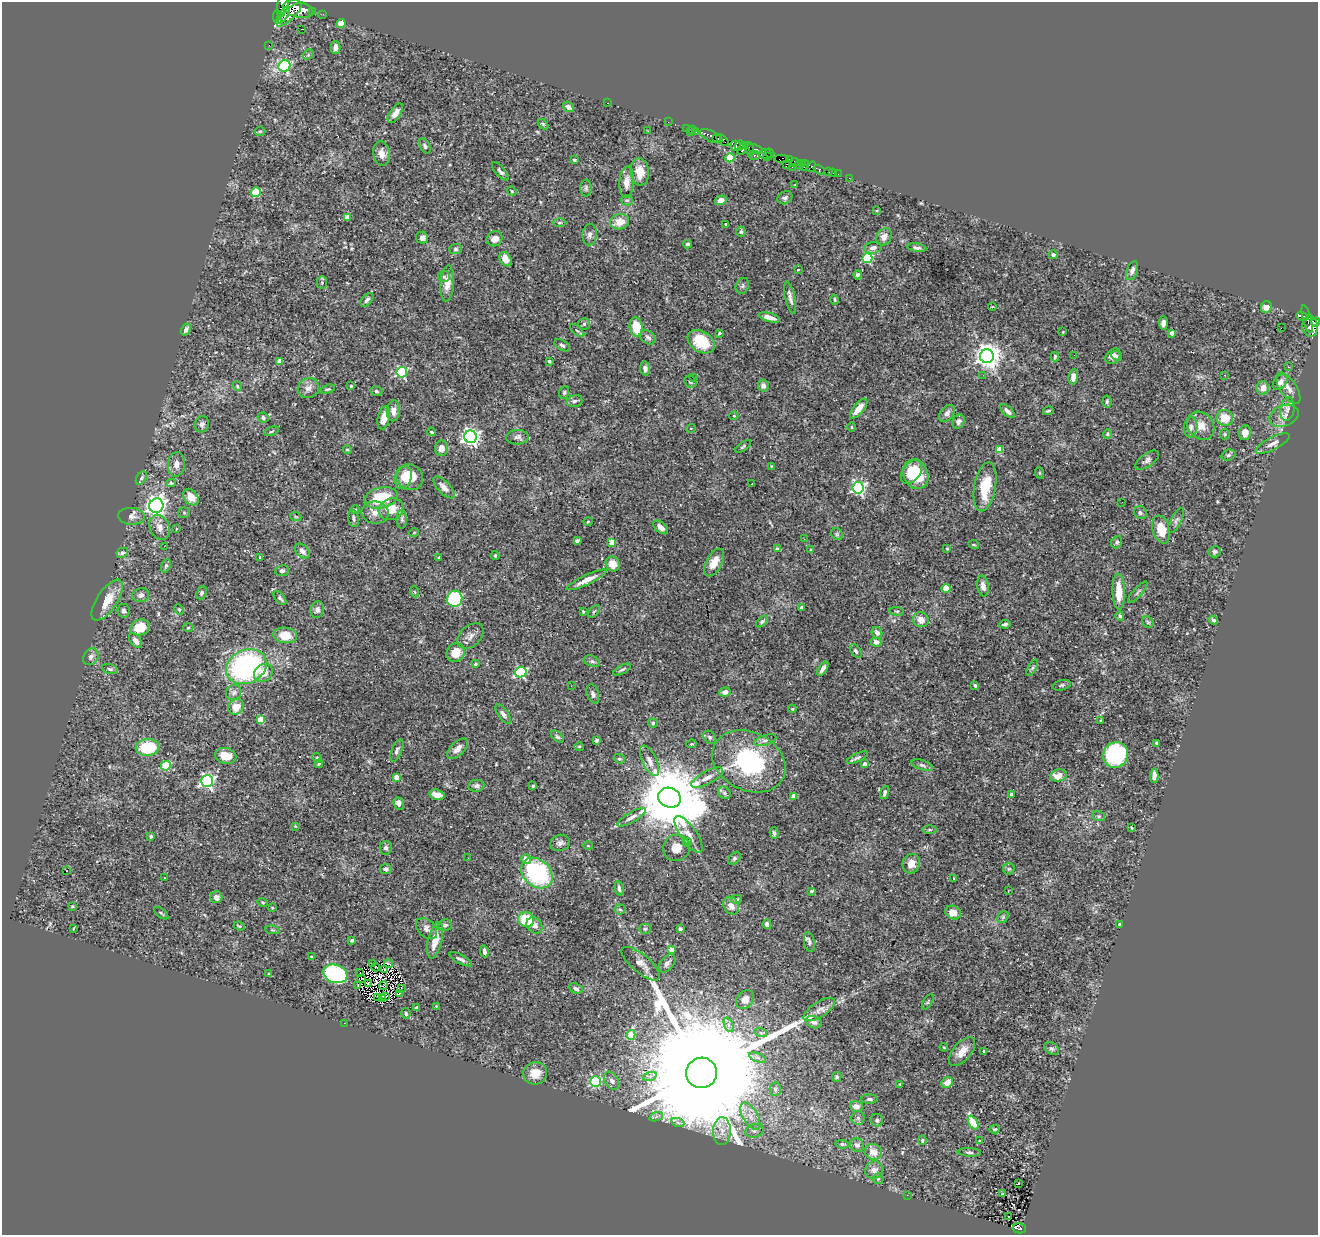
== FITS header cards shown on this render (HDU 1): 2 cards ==
NAXIS1  =                 1316
NAXIS2  =                 1233

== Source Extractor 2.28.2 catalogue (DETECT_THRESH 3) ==
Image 1316 x 1233 px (HDU 1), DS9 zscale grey, 1 PNG px = 1 image px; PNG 1320 x 1237 px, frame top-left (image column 1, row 1233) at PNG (2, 2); each listed source drawn as its Kron ellipse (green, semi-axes under 4 px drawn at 4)
Background 0.515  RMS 0.018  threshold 0.0531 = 3 sigma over >= 5 px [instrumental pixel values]
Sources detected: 436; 3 with non-positive FLUX_AUTO (blend fragments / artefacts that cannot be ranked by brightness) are neither listed nor drawn; the other 433 listed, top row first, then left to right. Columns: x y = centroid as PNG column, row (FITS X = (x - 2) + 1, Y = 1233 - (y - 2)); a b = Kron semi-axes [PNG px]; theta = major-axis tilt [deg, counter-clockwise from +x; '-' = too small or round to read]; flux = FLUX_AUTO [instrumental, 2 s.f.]
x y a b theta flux
283 4 13 5 77 6100
298 9 15 8 -14 9300
312 11 3 3 - 170
323 14 2 2 - 4.2
283 15 10 4 56 2500
289 15 16 5 43 3400
278 17 7 4 -85 990
341 23 4 4 - 26
302 29 3 2 - 0.83
269 45 2 2 - 7.3
336 47 6 5 - 5.4
308 55 6 4 46 1.9
284 66 6 5 - 150
608 103 3 2 - 16
568 107 6 4 -37 4.3
395 113 11 5 56 8.6
668 122 2 2 - 11
543 124 6 4 -45 1.5
686 128 2 2 - 11
692 129 2 2 - 14
260 131 5 4 - 1.6
648 131 3 2 - 1.9
690 132 2 2 - 19
696 132 3 3 - 36
711 136 12 5 -25 780
717 139 3 3 - 510
722 140 7 4 -43 630
425 146 8 4 -62 2.2
736 146 5 5 - 490
740 146 5 2 - 240
742 149 6 4 55 710
749 149 7 4 -77 370
755 149 8 3 -22 100
769 153 5 3 - 370
382 154 12 8 -82 8.5
765 154 6 5 - 290
754 156 6 4 -2 500
768 157 4 3 - 410
730 158 4 4 - 53
782 159 7 4 0 610
789 159 3 2 - 25
574 160 3 3 - 1.2
795 162 4 3 - 49
802 163 3 2 - 23
786 164 4 3 - 210
799 165 4 2 - 22
805 165 5 3 - 39
792 167 2 2 - 7.4
811 167 5 3 - 890
819 170 6 3 -35 140
500 171 11 4 -49 3.5
640 172 14 9 -83 16
828 172 4 3 - 52
833 173 2 2 - 6.7
838 174 2 2 - 13
849 178 2 2 - 6.5
626 182 16 7 86 9
795 184 3 2 - 0.82
586 188 8 5 90 2.7
512 191 5 4 - 1.3
256 192 5 4 - 52
785 198 8 6 30 3.4
627 200 6 5 - 2
721 200 6 4 17 7.2
876 211 3 2 - 0.98
348 217 4 4 - 14
620 222 9 7 17 16
559 223 7 3 0 1.6
726 224 3 2 - 1.1
741 232 5 4 - 2.2
590 235 10 7 87 4.6
884 237 9 7 53 7.3
422 238 6 6 - 4.4
495 239 8 7 - 8.4
688 244 4 4 - 2.7
873 248 9 6 10 4.4
917 248 9 4 -9 3.1
455 249 6 5 - 2.3
1053 255 4 4 - 4
867 258 5 4 - 92
505 259 7 5 -62 13
798 270 3 2 - 0.82
1132 271 10 5 69 5.1
858 275 4 4 - 4.8
444 277 6 5 - 2.6
322 282 6 5 - 1.9
447 283 18 7 86 12
742 286 8 6 67 2.8
790 298 16 5 -77 5.7
834 299 5 4 - 1.8
367 300 8 5 50 3.2
992 307 4 3 - 1
1266 307 6 5 - 9.7
1302 316 6 3 -15 190
769 317 11 4 -15 7.3
1307 319 14 4 -75 350
1316 322 5 4 - 730
1163 323 6 4 -89 4.4
584 324 6 6 - 2.2
1310 326 10 7 -85 820
636 327 9 6 -82 30
1281 328 2 2 - 270
186 329 6 4 58 3.4
577 331 9 4 -40 2.3
1063 332 3 3 - 1.2
719 333 3 3 - 2
1172 333 4 4 - 7.1
648 337 8 6 -36 4.4
701 342 15 10 -33 36
562 345 8 5 -33 2.5
1074 355 2 2 - 0.71
987 356 7 7 - 1200
1113 356 8 6 50 5.3
1116 356 6 4 -39 2.1
1055 357 4 3 - 2.3
280 361 4 4 - 11
549 361 3 3 - 1.7
1288 367 4 3 - 1.2
645 368 7 5 -81 4.5
402 372 5 5 - 150
983 375 3 2 - 1.8
1225 375 2 2 - 0.9
1073 377 8 5 82 6.3
693 378 3 2 - 1.9
690 382 6 5 - 2.7
1280 382 9 6 49 8.1
237 386 5 4 - 1.4
351 386 3 3 - 1
763 386 6 5 - 5.1
308 388 11 9 26 7.4
1263 388 7 6 - 9.1
1288 388 18 8 -55 8.5
328 389 7 3 17 1.7
376 391 6 4 -15 1.7
564 392 6 4 69 2
574 401 8 5 15 3.1
1107 402 6 4 85 1.9
859 409 12 5 50 13
1287 409 12 7 80 5.4
393 411 10 6 86 6.8
1007 411 9 4 -42 5
1048 411 5 3 - 1.7
947 413 9 6 50 5.6
734 416 4 4 - 1.5
1284 416 15 10 23 9.5
263 418 5 5 - 2.5
384 418 12 6 78 9.7
1225 418 8 8 - 24
958 421 7 6 - 3.4
202 424 8 7 - 4.2
1201 426 15 12 -51 14
852 427 5 3 - 1.1
1191 427 10 7 84 5.1
691 428 5 3 - 0.96
271 431 8 3 22 1.5
431 432 4 3 - 1.1
1245 433 7 6 - 8.3
1107 434 5 4 - 1.6
1225 434 5 5 - 1.5
470 437 6 6 - 480
517 437 11 7 0 5
1273 444 18 6 27 7.5
743 446 9 4 36 1.9
441 448 7 6 - 8.3
1000 449 4 4 - 20
347 450 4 3 - 1.4
1228 455 7 5 17 2.8
1147 460 14 6 36 4.2
176 464 12 8 83 7
771 466 3 2 - 0.78
911 472 13 8 53 24
1040 473 6 3 -71 1.1
916 474 15 12 -67 43
403 477 12 8 75 8.3
410 477 13 12 - 21
141 478 7 4 60 2.4
171 483 4 4 - 1.5
752 483 2 2 - 0.91
444 487 14 6 -46 6.5
985 487 25 10 80 40
858 488 6 6 - 260
191 497 9 6 -52 17
381 498 17 10 13 44
1122 502 3 2 - 1
156 506 7 7 - 600
391 509 13 10 20 17
355 510 5 3 - 1.1
184 513 5 5 - 1.5
375 513 13 11 -9 10
1140 513 7 6 - 2.9
131 516 13 8 -5 6
296 517 6 3 -19 1.2
354 519 8 5 -80 3
402 519 9 5 -90 3
1176 520 13 5 63 3.9
588 522 5 3 - 1.1
160 527 13 9 -67 9.9
661 527 9 5 -41 6.9
177 529 3 3 - 1
1161 529 14 8 -74 21
414 533 4 3 - 0.94
837 534 6 5 - 2
804 539 3 2 - 2.6
577 540 4 3 - 2.5
612 542 4 4 - 26
1117 542 6 5 - 2.7
974 545 5 3 - 1.2
164 546 3 2 - 1.6
777 549 4 3 - 3.4
947 549 4 3 - 1.3
811 550 4 3 - 2.2
302 551 9 6 -44 5.4
1215 552 6 5 - 2.4
122 553 6 4 28 2.9
495 555 4 3 - 1.6
439 557 3 2 - 1
260 558 3 3 - 2.1
714 562 15 7 62 13
613 564 7 6 - 13
166 566 7 4 68 2.2
282 571 7 5 8 3.3
586 580 22 5 25 12
983 586 10 5 -82 6.3
946 588 4 4 - 31
415 592 5 3 - 1
1119 592 18 6 -88 23
1138 592 13 3 49 2.4
202 593 7 5 68 2.2
141 595 8 7 - 5
280 598 8 4 -51 2.9
455 599 8 7 - 120
107 600 24 10 56 22
802 608 3 3 - 5.5
179 609 5 4 - 1.6
317 610 8 6 73 4.6
124 611 7 6 - 3.4
594 611 7 3 48 1.5
897 611 7 3 -7 1.7
583 612 3 2 - 1.4
1120 616 4 4 - 2.3
921 620 8 7 - 9.3
1213 620 5 4 - 2.3
762 621 7 4 44 2.1
1148 622 6 5 - 1.9
1005 624 6 3 9 2.7
140 627 10 7 16 24
188 628 5 3 - 1.2
877 633 6 5 - 4.6
285 635 12 8 -5 21
470 636 15 10 43 7.6
135 641 8 5 -53 7.4
876 642 5 4 - 6.3
856 651 8 5 -53 2.9
456 653 10 8 47 16
91 657 9 7 55 4
592 661 8 5 -21 2.8
476 664 4 3 - 2.4
246 667 21 16 25 230
1032 668 9 4 60 2.2
110 669 8 5 -14 2.7
823 669 8 4 57 4.2
622 670 9 3 29 2
521 672 6 5 - 140
263 673 10 8 37 15
975 685 3 3 - 2
1062 685 9 5 14 2.6
571 686 2 2 - 3.8
234 692 8 7 - 4.2
725 692 5 4 - 8
593 694 10 6 -71 4.1
236 707 8 7 - 14
792 709 4 3 - 1.2
503 714 11 5 -55 3.9
261 719 4 4 - 28
1101 720 3 2 - 0.9
653 723 5 4 - 1.9
557 737 7 4 -43 2.1
710 737 7 5 -50 2.8
597 740 4 3 - 1.9
765 740 11 5 17 4.3
1157 743 4 3 - 5.4
691 744 5 3 - 1.3
579 746 5 3 - 1.2
147 748 12 8 5 56
458 749 13 7 45 7.1
397 751 12 5 67 3.8
1116 755 13 12 - 150
226 756 11 8 -13 18
317 758 5 4 - 1.6
857 758 11 4 24 2.6
619 759 6 4 -20 1.8
650 761 16 7 -64 8
749 761 38 29 -26 140
319 764 4 4 - 1.4
865 764 4 4 - 6.2
922 765 11 4 -18 3.1
166 766 5 4 - 55
1058 775 8 6 12 15
1154 776 7 4 87 5.2
396 777 4 4 - 12
707 778 18 6 28 9.8
207 781 6 5 - 270
476 786 8 6 9 4.2
533 786 3 3 - 1.6
885 792 7 4 70 3.4
724 793 7 5 -45 3
437 795 8 5 -16 9.8
1011 795 4 3 - 5.3
793 796 4 4 - 8.2
669 798 12 9 -20 15000
399 804 6 5 - 6.4
1099 816 6 5 - 2
632 817 16 5 30 6.3
295 826 3 3 - 0.9
1131 828 4 2 - 1.2
929 830 7 3 0 1.7
774 833 6 3 -75 1.8
689 834 21 8 -55 13
151 836 3 3 - 2.8
687 842 5 5 - 1.6
560 843 10 8 18 4.9
588 846 4 3 - 0.82
386 848 7 6 - 3.4
676 848 13 13 - 12
468 858 2 2 - 2.7
734 858 7 5 42 2.5
526 859 5 4 - 8.8
911 864 10 8 72 11
386 869 6 5 - 3.2
1009 869 6 5 - 2.3
66 870 3 3 - 3.2
537 873 17 13 -43 140
164 878 3 2 - 1.8
954 879 3 2 - 0.99
619 888 7 4 -77 3.7
1008 890 3 2 - 0.86
811 891 3 3 - 2.1
216 897 6 6 - 5.4
737 899 5 4 - 1.9
263 902 5 4 - 1.3
73 906 3 3 - 1.3
731 906 9 7 -59 11
272 908 3 3 - 1.1
620 909 5 5 - 1.7
161 913 8 3 -37 1.7
953 913 8 6 -26 11
1003 917 6 5 - 2.3
526 920 8 7 - 42
767 924 5 4 - 4
445 925 7 5 16 3
534 925 9 7 -48 6.5
1120 925 4 3 - 5.4
239 926 5 3 - 1.4
427 928 12 8 -44 6
73 929 3 3 - 0.87
645 929 5 5 - 2.1
680 929 4 3 - 2.2
272 930 7 3 -5 1.5
352 940 4 3 - 2.2
435 940 19 7 77 20
809 942 10 5 -79 3.1
671 950 4 4 - 14
484 951 6 3 -81 3.4
311 957 4 3 - 1.5
461 959 12 4 -28 4.3
372 963 2 2 - 1.4
667 963 10 6 50 4.9
388 964 4 2 - 1.7
641 964 24 9 -40 10
376 967 4 2 - 1.4
384 970 2 2 - 1.4
360 972 2 2 - 0.86
269 973 4 2 - 0.83
335 974 12 9 -19 190
362 979 3 2 - 0.57
368 983 4 2 - 1.3
358 985 3 2 - 1.5
384 985 4 2 - 0.41
401 989 4 2 - 0.34
576 989 7 5 -23 3.5
399 994 4 2 - 1.4
386 996 3 2 - 1.2
378 997 3 2 - 1
383 998 3 2 - 0.75
745 999 10 8 51 6.8
928 1002 9 3 59 1.6
436 1006 4 4 - 0.94
417 1007 3 3 - 1.8
819 1010 18 7 33 8.9
406 1013 5 4 - 2.6
814 1022 8 6 -24 5
344 1023 2 2 - 6.8
729 1025 7 4 -70 3.6
761 1033 6 4 -19 2
631 1035 5 4 - 43
944 1047 4 3 - 1
1052 1048 8 5 -36 2.6
984 1051 3 3 - 2
962 1052 17 9 50 14
758 1058 9 4 -19 3.5
535 1073 12 11 - 16
702 1073 15 15 - 120000
650 1076 7 4 19 3
837 1077 5 4 - 1.9
612 1081 10 6 -55 6.4
595 1082 5 5 - 130
947 1082 6 5 - 11
900 1084 3 3 - 0.86
775 1089 7 5 84 3.1
869 1099 8 4 0 3
856 1106 6 5 - 6.8
750 1116 15 7 -60 11
656 1117 7 4 20 2.7
858 1118 7 6 - 2.9
877 1120 6 6 - 2.7
973 1122 7 4 -60 50
678 1123 7 4 -20 3
994 1129 5 4 - 1.8
722 1131 14 9 89 11
754 1131 9 6 16 4.5
922 1140 5 4 - 1.8
979 1141 3 3 - 0.91
842 1144 7 4 -5 3.1
857 1145 7 6 - 5.1
873 1152 9 7 -24 12
969 1152 11 4 -3 2.9
874 1170 9 8 - 8.3
878 1179 5 5 - 1.8
1018 1183 3 3 - 1.5
1003 1194 3 2 - 1.1
907 1195 2 2 - 5.6
1009 1217 3 2 - 2.3
1019 1228 7 5 -11 46
At the frame edge (FLAGS 8, measured only in part): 2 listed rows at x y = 283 4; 1316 322
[3 non-positive-flux detections neither listed nor drawn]